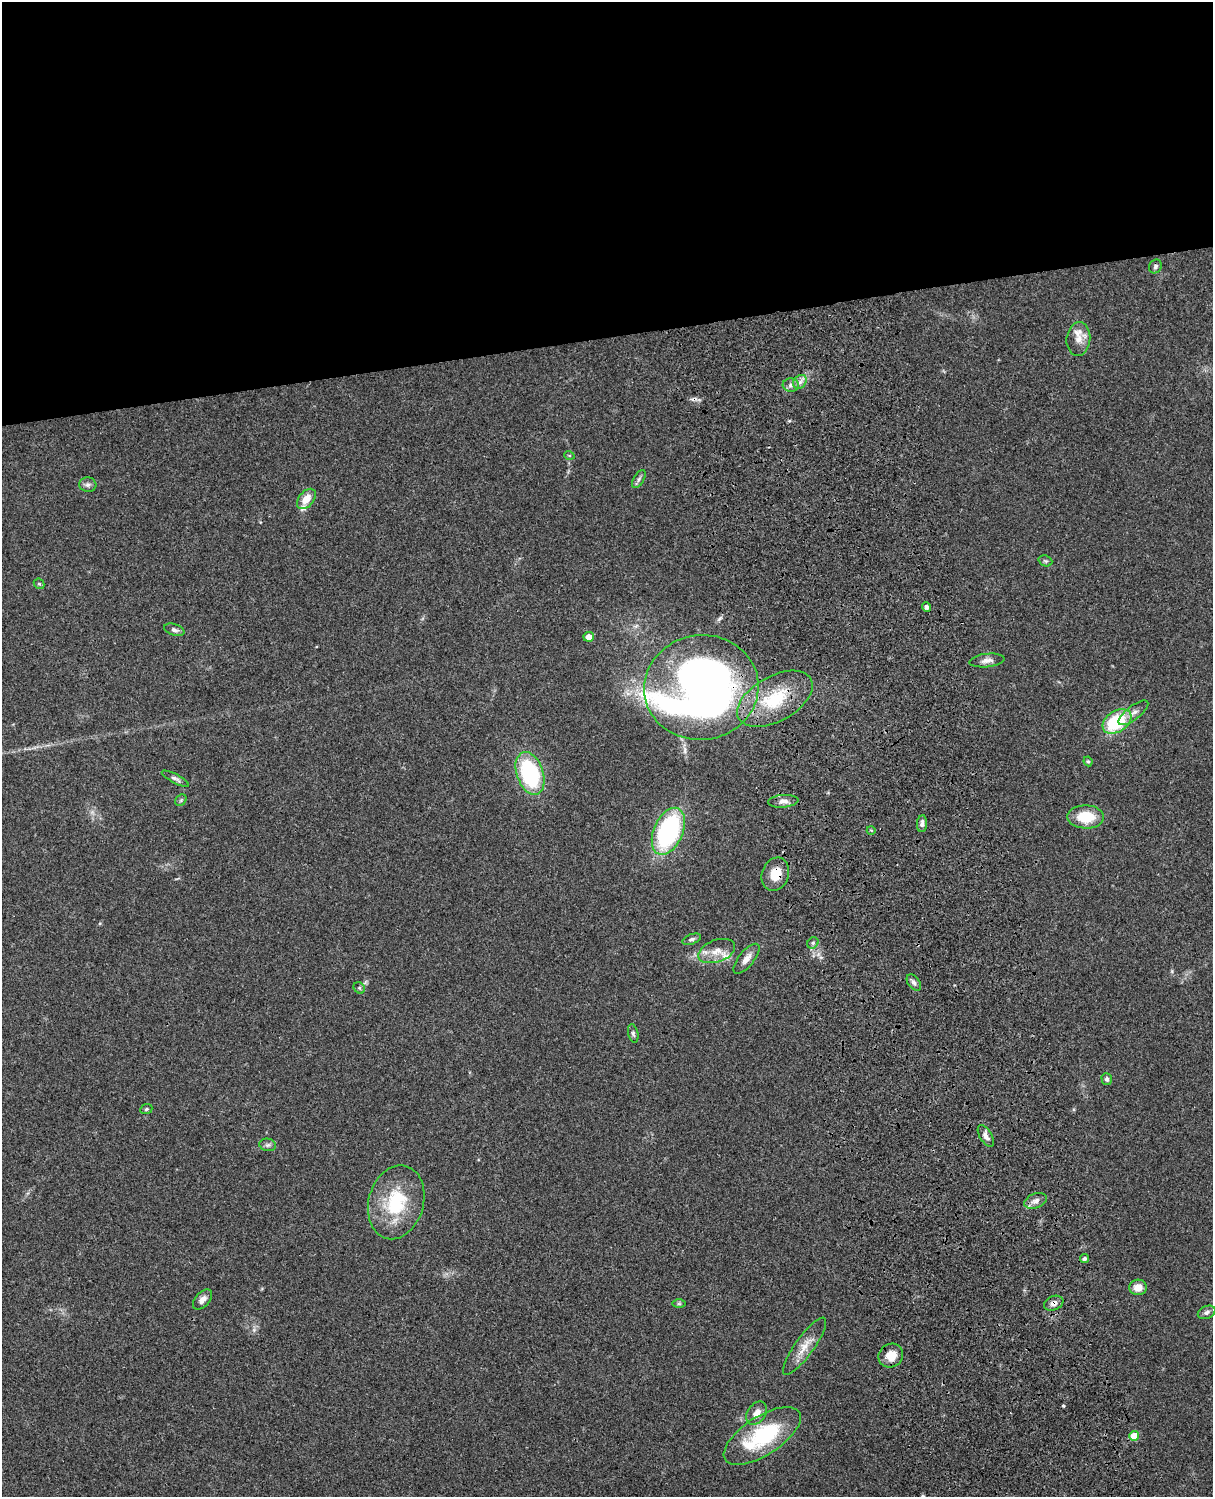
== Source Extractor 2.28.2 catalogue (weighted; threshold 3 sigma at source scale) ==
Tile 2 of 4 x 3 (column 2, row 1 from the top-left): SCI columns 1333-2543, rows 3265-4759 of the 5085 x 4923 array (HDU 1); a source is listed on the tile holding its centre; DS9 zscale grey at full resolution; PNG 1215 x 1499 px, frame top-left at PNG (2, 2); each listed source drawn as its Kron ellipse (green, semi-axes under 4 px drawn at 4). Shown black and unused: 23% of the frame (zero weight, under 3 of 4 exposures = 6% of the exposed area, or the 3 px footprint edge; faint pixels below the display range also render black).
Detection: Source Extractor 2.28.2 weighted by HDU 2 'WHT'; one run over the whole footprint, this tile lists its part. Background 0.106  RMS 0.0065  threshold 0.0292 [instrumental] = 3 sigma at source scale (4.5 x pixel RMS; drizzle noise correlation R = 1.50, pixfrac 1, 0.05/0.05 arcsec/px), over >= 5 px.
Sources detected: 57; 2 cosmic-ray / hot-pixel residue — neither listed nor drawn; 3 inside a brighter listed object's ellipse — not listed separately; the other 52 listed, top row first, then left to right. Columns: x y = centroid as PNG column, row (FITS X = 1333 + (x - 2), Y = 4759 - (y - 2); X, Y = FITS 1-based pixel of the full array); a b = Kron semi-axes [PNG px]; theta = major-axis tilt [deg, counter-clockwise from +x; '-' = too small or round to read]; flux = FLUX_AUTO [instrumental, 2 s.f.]
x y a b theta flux
1155 266 7 6 - 1.5
1078 339 17 12 84 6.8
800 382 7 6 - 2.4
791 385 8 6 -1 2.3
569 455 5 3 - 0.67
639 479 10 5 60 1.7
88 485 8 7 - 2.2
306 499 12 7 50 7.5
1045 561 7 5 -21 1.1
39 584 6 4 -42 0.82
927 607 4 4 - 2.3
174 630 10 5 -17 2.1
589 637 5 5 - 5.8
987 660 17 6 6 3.6
701 687 57 52 8 530
775 699 41 22 29 35
1133 713 18 7 38 3.9
1117 721 16 10 33 42
1088 761 5 4 - 0.88
530 773 22 13 -71 64
175 779 15 4 -28 2
181 800 6 5 - 1
783 801 15 6 5 3.3
1085 817 18 11 -1 19
922 824 8 5 85 2.3
871 830 4 3 - 0.62
668 831 25 14 66 98
775 874 17 13 70 11
692 939 9 5 21 1.6
813 943 6 5 - 1.3
717 951 19 11 20 7.5
746 959 18 7 51 4.6
914 983 9 5 -54 2.1
359 988 6 5 - 1
633 1033 9 5 -76 1.5
1107 1079 6 5 - 1.5
146 1109 6 4 23 1.1
986 1136 12 6 -59 3.1
268 1145 8 6 -12 1.7
1036 1201 12 7 21 3.1
396 1202 37 27 74 38
1085 1259 4 4 - 1.6
1138 1287 8 7 - 5.9
202 1299 12 7 47 3.7
1054 1303 10 7 22 3.1
679 1304 7 4 0 1
1207 1312 9 6 25 2.2
805 1346 34 9 54 9.5
891 1355 12 11 - 8.7
757 1413 13 9 54 5.5
762 1436 44 19 33 51
1134 1436 5 5 - 13
Overlapping masked pixels (flux is a lower limit): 3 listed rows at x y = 701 687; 775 874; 1054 1303